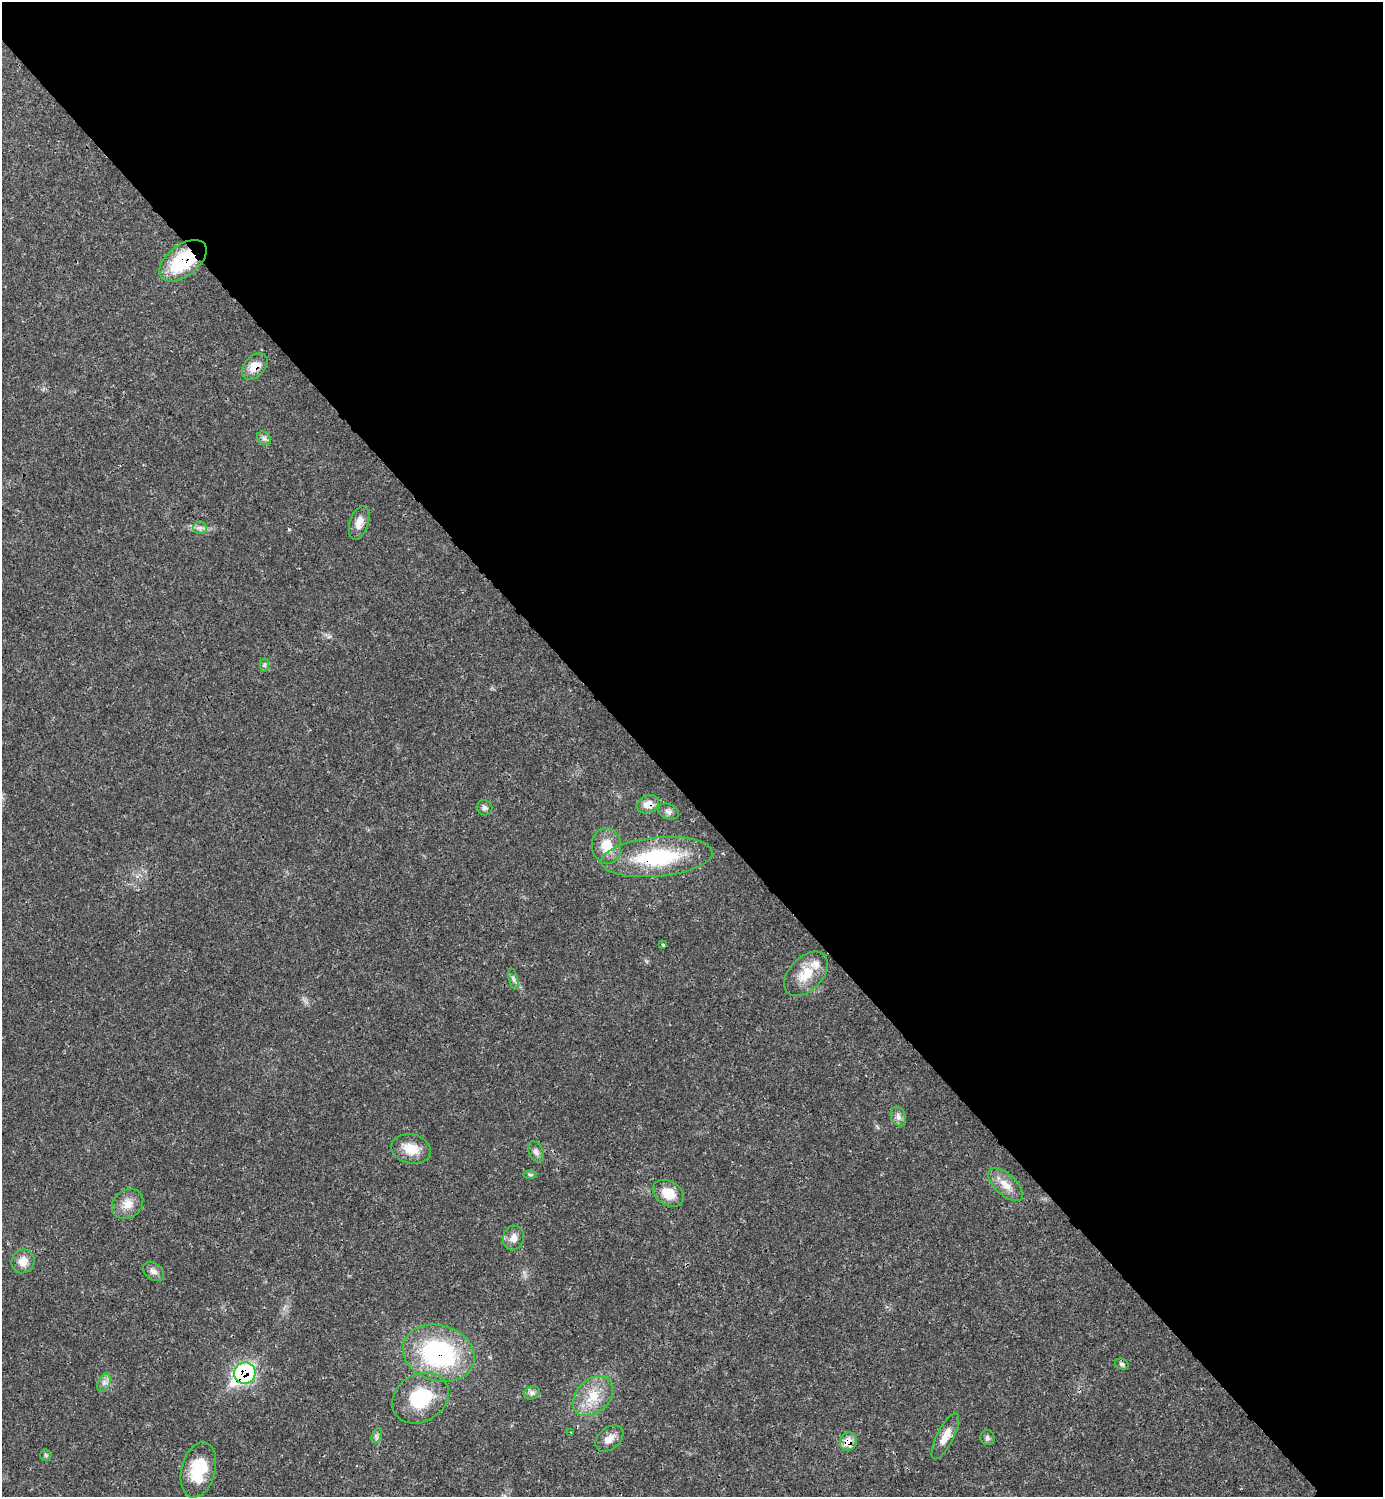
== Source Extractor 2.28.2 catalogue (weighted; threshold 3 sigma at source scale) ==
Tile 3 of 4 x 4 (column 3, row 1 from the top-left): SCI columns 3065-4445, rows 4487-5981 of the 5984 x 5985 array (HDU 1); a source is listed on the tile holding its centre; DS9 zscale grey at full resolution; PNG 1385 x 1499 px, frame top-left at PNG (2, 2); each listed source drawn as its Kron ellipse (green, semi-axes under 4 px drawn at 4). Shown black and unused: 53% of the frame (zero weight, under 3 of 4 exposures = <1% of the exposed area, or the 3 px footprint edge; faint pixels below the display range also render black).
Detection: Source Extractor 2.28.2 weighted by HDU 2 'WHT'; one run over the whole footprint, this tile lists its part. Background 0.02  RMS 0.0022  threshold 0.01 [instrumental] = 3 sigma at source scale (4.5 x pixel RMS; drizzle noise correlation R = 1.50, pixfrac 1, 0.05/0.05 arcsec/px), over >= 5 px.
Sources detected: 41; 2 inside a brighter listed object's ellipse — not listed separately; the other 39 listed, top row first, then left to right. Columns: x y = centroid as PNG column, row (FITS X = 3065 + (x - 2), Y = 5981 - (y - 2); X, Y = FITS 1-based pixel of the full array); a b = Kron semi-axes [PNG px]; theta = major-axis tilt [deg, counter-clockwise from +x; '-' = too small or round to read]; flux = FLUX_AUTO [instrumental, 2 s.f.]
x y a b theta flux
183 261 27 15 38 14
255 366 15 10 48 3.1
264 438 7 6 - 0.65
359 523 17 9 72 2.2
200 528 7 6 - 0.73
264 665 7 4 89 0.43
648 804 11 8 24 2
484 808 8 7 - 0.64
668 812 11 7 -23 0.81
606 846 18 14 -84 4.5
657 857 56 19 5 19
663 945 3 3 - 0.65
806 974 26 16 46 5.3
513 979 11 3 -75 0.54
898 1116 10 7 -69 1.1
411 1149 20 14 -13 4.1
536 1152 11 7 -65 0.86
530 1175 6 4 -1 0.34
1005 1185 21 10 -43 2.8
668 1193 16 12 -31 4.2
127 1204 17 14 39 2.8
513 1238 12 10 77 1.8
23 1261 12 11 - 2.3
153 1271 12 8 -39 1.1
439 1353 36 28 -17 33
1122 1364 7 5 -22 0.48
245 1373 11 10 - 30
104 1383 9 6 66 0.97
532 1393 8 6 22 0.74
593 1396 23 16 45 5.7
420 1398 30 23 32 12
571 1432 3 2 - 0.17
376 1435 8 4 72 0.58
945 1436 25 8 63 2.7
987 1438 7 7 - 0.54
609 1439 16 10 39 2.1
848 1442 9 8 - 3.1
46 1455 6 5 - 0.36
198 1470 28 17 76 8.7
Overlapping masked pixels (flux is a lower limit): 7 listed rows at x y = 183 261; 255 366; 648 804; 657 857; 439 1353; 245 1373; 848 1442
Unlisted compact peaks at least as high as the median listed source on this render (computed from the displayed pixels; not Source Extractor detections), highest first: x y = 289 529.